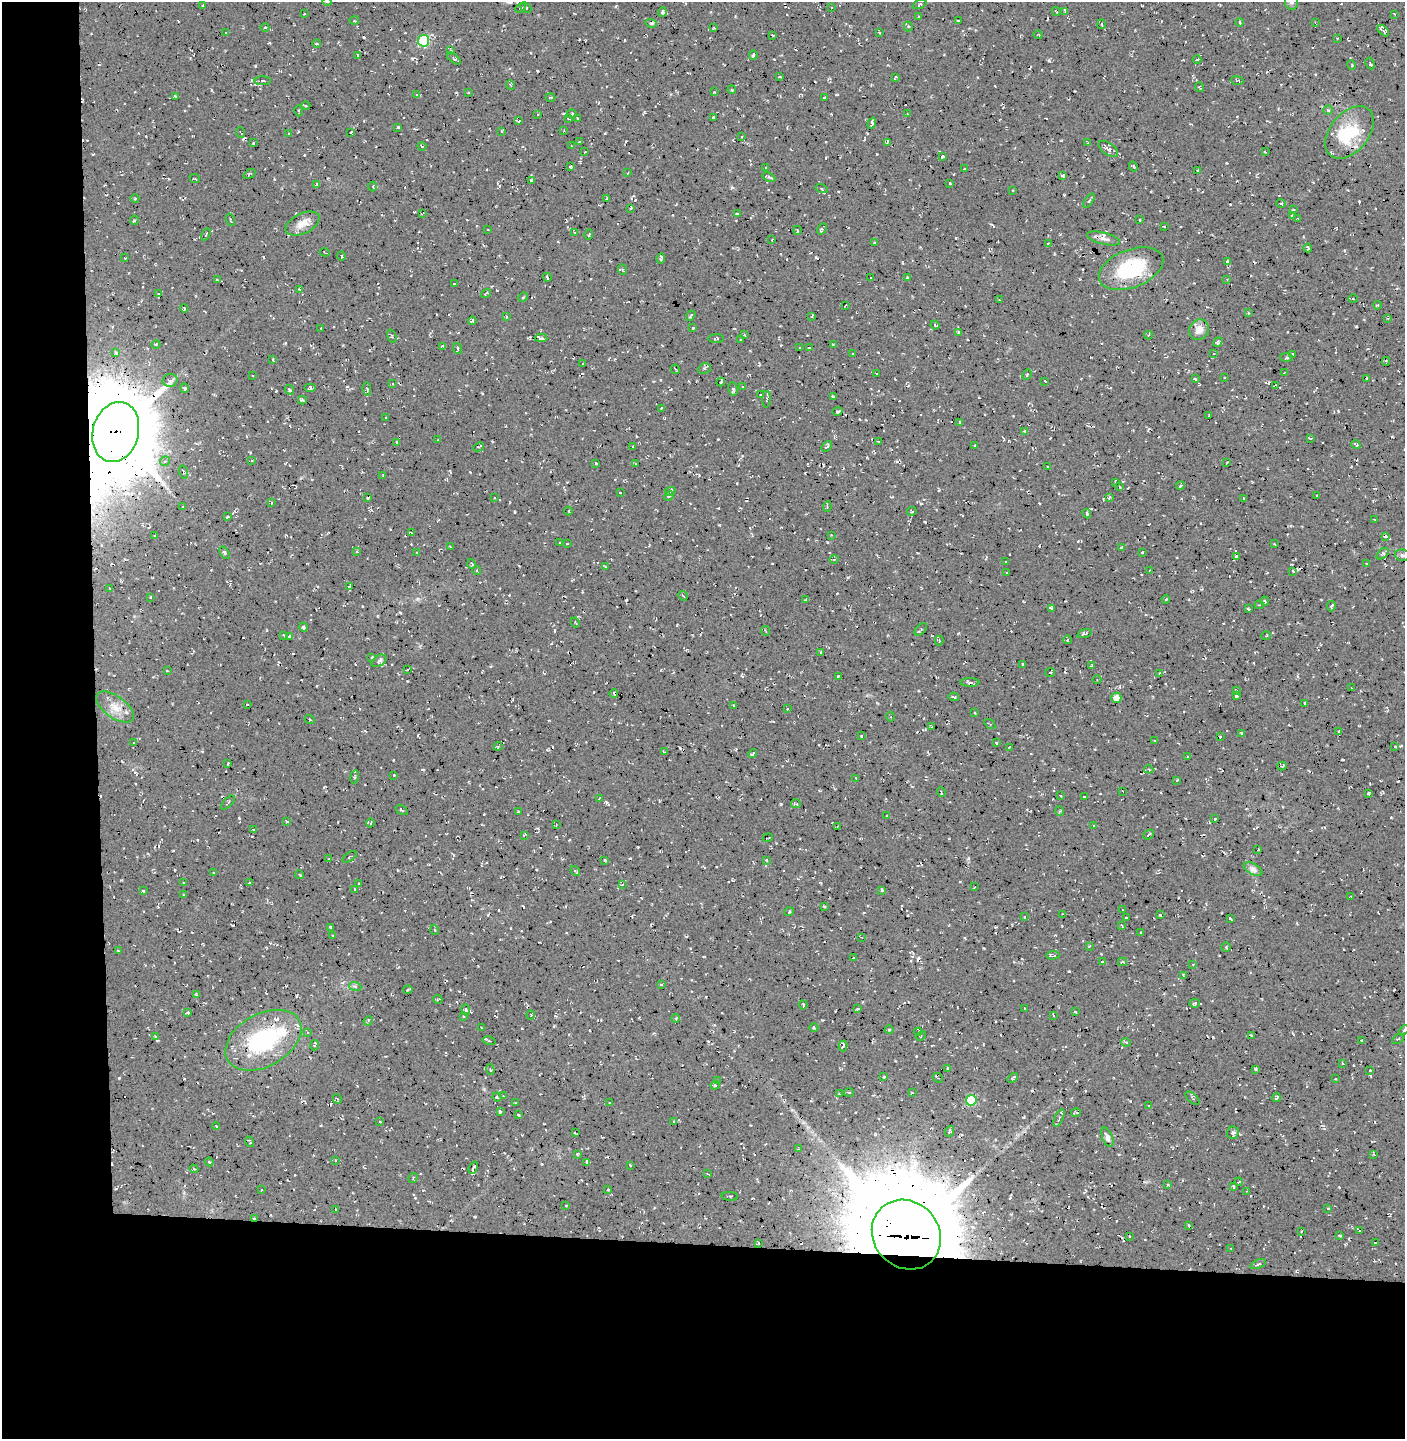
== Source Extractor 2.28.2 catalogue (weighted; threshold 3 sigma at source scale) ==
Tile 7 of 3 x 3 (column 1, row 3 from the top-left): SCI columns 181-1583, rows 1-1437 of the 4570 x 4319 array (HDU 1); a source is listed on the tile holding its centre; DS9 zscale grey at full resolution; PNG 1407 x 1441 px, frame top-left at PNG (2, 2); each listed source drawn as its Kron ellipse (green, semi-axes under 4 px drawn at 4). Shown black and unused: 19% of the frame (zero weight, under 3 of 4 exposures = <1% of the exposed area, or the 3 px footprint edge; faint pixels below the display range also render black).
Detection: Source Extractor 2.28.2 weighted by HDU 2 'WHT'; one run over the whole footprint, this tile lists its part. Background 0.0234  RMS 0.0058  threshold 0.0262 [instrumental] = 3 sigma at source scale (4.5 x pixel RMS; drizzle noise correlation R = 1.50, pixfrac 1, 0.0396/0.0396 arcsec/px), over >= 5 px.
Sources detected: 700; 1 inside a brighter object's white glare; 86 cosmic-ray / hot-pixel residue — neither listed nor drawn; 9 inside a brighter listed object's ellipse — not listed separately; of the other 604, all 500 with FLUX_AUTO >= 0.453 (the completeness limit of this list) listed and drawn (104 fainter detections not listed), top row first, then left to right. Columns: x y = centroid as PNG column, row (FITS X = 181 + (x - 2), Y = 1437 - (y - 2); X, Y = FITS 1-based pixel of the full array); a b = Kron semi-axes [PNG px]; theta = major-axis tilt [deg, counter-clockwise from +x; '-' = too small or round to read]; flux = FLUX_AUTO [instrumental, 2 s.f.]
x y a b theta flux
327 2 5 3 - 0.57
1291 2 8 6 -81 1.7
919 4 7 2 22 0.59
203 5 3 3 - 0.53
520 8 5 3 - 0.67
526 8 6 3 -40 0.9
832 8 3 2 - 0.47
1056 11 4 2 - 0.61
1065 11 3 3 - 0.79
662 12 4 3 - 2
304 14 2 2 - 0.61
1395 14 3 2 - 0.49
919 16 3 2 - 0.49
354 21 5 3 - 0.56
958 21 3 3 - 0.7
1240 22 4 4 - 1
651 23 6 3 -17 0.81
1315 23 4 2 - 0.74
1102 24 4 2 - 0.58
265 27 4 3 - 0.61
714 27 3 2 - 0.59
908 27 5 4 - 0.83
1383 31 7 3 -45 1
879 32 3 2 - 0.52
226 33 3 2 - 0.59
772 35 4 2 - 0.57
1038 35 4 3 - 0.5
1337 38 3 3 - 0.61
424 41 6 5 - 37
317 44 4 3 - 0.57
451 50 3 2 - 0.76
357 55 3 3 - 0.92
753 55 5 3 - 1
454 58 8 4 -38 0.98
1197 59 4 3 - 0.6
1370 64 6 3 -62 0.73
1352 65 5 3 - 0.52
779 77 3 3 - 0.5
895 77 4 2 - 0.74
263 81 8 4 -1 1.4
1237 81 6 3 -7 0.77
510 85 5 3 - 0.49
1199 87 5 3 - 0.56
732 90 4 3 - 0.52
468 92 3 2 - 0.57
714 92 3 2 - 0.47
417 95 4 4 - 0.79
175 96 3 3 - 0.8
551 97 5 2 - 0.52
824 98 4 2 - 0.66
306 106 4 3 - 0.5
1328 110 4 4 - 0.94
299 111 5 2 - 0.52
537 114 3 2 - 0.46
572 114 5 3 - 0.72
908 114 2 2 - 0.48
713 117 3 3 - 0.94
577 118 2 2 - 0.49
569 119 4 2 - 0.56
519 121 3 2 - 0.57
872 123 6 3 72 1.5
398 127 3 3 - 0.78
502 131 4 3 - 0.6
564 131 4 3 - 0.57
351 132 3 3 - 0.87
1350 132 30 19 50 27
241 133 5 2 - 0.53
289 133 3 2 - 0.51
742 137 3 3 - 0.49
579 142 3 3 - 1
888 142 4 3 - 0.99
253 143 3 3 - 0.72
1087 143 4 2 - 0.5
422 146 4 3 - 0.52
571 146 3 3 - 0.82
1108 149 11 6 -34 2.1
585 152 3 2 - 0.53
1265 152 3 2 - 0.57
942 156 3 3 - 1.3
1133 166 5 3 - 0.64
570 167 3 2 - 0.65
766 168 3 2 - 0.69
964 169 3 3 - 1.3
1197 170 3 2 - 0.85
628 173 3 2 - 0.58
249 174 6 2 34 0.72
1063 176 4 3 - 2
769 177 7 3 -26 1.5
195 178 5 2 - 0.45
532 180 3 3 - 1.2
317 184 3 3 - 1
950 184 3 3 - 0.95
373 186 5 2 - 0.47
821 188 6 3 -19 0.82
1013 190 3 2 - 0.55
607 198 3 3 - 0.64
135 199 4 3 - 0.48
1089 201 8 3 56 0.8
1281 203 5 3 - 0.52
631 208 3 3 - 0.5
1294 210 3 2 - 0.67
422 213 4 2 - 0.62
737 214 4 3 - 0.58
1292 215 4 3 - 0.67
1297 219 3 2 - 0.49
134 220 4 3 - 0.65
230 220 6 3 -72 0.96
1140 220 3 2 - 0.85
302 224 18 10 26 6
1164 226 3 2 - 0.63
822 229 6 3 59 1.4
488 230 3 2 - 0.8
797 230 4 2 - 0.49
575 232 3 2 - 0.75
206 234 6 2 61 0.66
589 235 5 3 - 0.54
1103 238 17 5 -14 2.8
772 240 3 2 - 0.51
874 243 3 3 - 1.1
1048 244 4 2 - 0.93
1308 248 4 2 - 0.7
325 252 5 2 - 0.48
341 256 5 3 - 0.62
125 258 2 2 - 0.52
661 258 5 3 - 1
1227 261 3 3 - 1.7
1131 269 34 19 21 41
623 270 5 3 - 0.53
547 277 4 2 - 0.76
871 278 3 3 - 0.89
907 278 3 3 - 1.2
1227 279 4 3 - 0.5
217 280 3 3 - 0.83
454 284 4 2 - 0.58
299 289 4 2 - 0.64
486 293 5 2 - 0.67
159 294 4 2 - 0.47
523 297 5 3 - 0.66
1353 299 5 3 - 0.71
1000 300 3 2 - 0.63
846 305 3 2 - 0.51
1377 305 4 3 - 0.65
184 308 4 3 - 0.56
1248 313 3 3 - 0.83
691 316 5 3 - 0.7
812 316 4 2 - 0.49
506 317 3 2 - 0.65
1388 318 3 2 - 0.74
472 320 4 3 - 1.1
935 325 4 3 - 0.53
321 328 3 2 - 0.51
693 328 3 3 - 1
1199 330 11 9 57 5.6
959 332 3 3 - 0.96
744 335 3 2 - 0.6
1149 335 4 2 - 0.6
392 336 7 4 -69 1.1
541 338 6 3 -3 1.6
716 339 8 3 1 0.78
740 340 3 2 - 0.69
1218 342 5 3 - 0.96
156 344 4 3 - 0.51
833 344 4 3 - 1.1
443 346 3 3 - 1
800 348 3 2 - 0.49
809 348 3 2 - 0.87
458 349 6 3 -71 0.7
116 353 3 3 - 1
852 354 3 3 - 1.3
1214 354 4 3 - 0.55
1293 354 3 2 - 0.65
1286 357 6 4 -3 0.92
273 359 3 2 - 0.49
1386 361 4 2 - 0.64
582 364 3 3 - 1.5
675 369 5 2 - 0.47
704 369 6 5 - 1.1
1284 372 3 2 - 0.55
876 373 3 2 - 0.54
1027 375 5 4 - 0.66
253 376 2 2 - 0.57
1224 377 2 2 - 0.48
1367 378 3 2 - 0.49
1195 379 3 3 - 0.61
170 380 7 6 - 2.7
1045 381 3 2 - 0.56
721 382 4 3 - 0.78
393 384 3 3 - 0.61
1276 385 2 2 - 0.51
742 387 3 3 - 0.57
185 388 5 4 - 1
311 388 6 3 0 1.7
367 389 7 3 -82 1.8
733 389 6 5 - 1.5
290 390 5 3 - 0.92
760 395 4 3 - 1.3
834 397 3 3 - 0.96
766 399 8 3 87 0.85
302 400 4 3 - 0.9
662 408 4 3 - 0.71
837 411 5 3 - 1.4
1209 416 3 2 - 0.53
386 417 3 2 - 0.46
960 422 3 2 - 0.57
1025 431 4 3 - 0.81
116 432 30 23 74 5400
1310 438 3 3 - 0.73
438 440 4 3 - 0.58
397 442 3 3 - 1.1
878 442 4 3 - 0.61
974 445 3 3 - 0.7
1356 445 5 2 - 0.89
633 446 3 2 - 0.47
826 446 6 3 45 1
479 447 5 2 - 0.66
165 461 5 5 - 0.98
252 461 3 2 - 0.6
596 463 3 3 - 1
1227 463 3 2 - 0.48
636 464 4 2 - 0.61
1048 467 3 2 - 0.8
183 472 7 3 -73 1.2
383 476 3 2 - 0.5
1115 482 3 2 - 0.86
1180 486 4 3 - 0.58
1120 487 4 3 - 0.6
670 491 5 3 - 0.73
620 492 2 2 - 0.51
1317 495 3 2 - 0.54
669 496 5 3 - 0.77
368 498 3 2 - 0.97
494 498 2 2 - 0.53
1109 498 4 3 - 0.55
1243 498 3 2 - 0.49
271 503 4 3 - 0.51
183 507 4 3 - 0.62
827 507 5 4 - 0.78
569 511 4 3 - 0.56
912 511 5 4 - 0.95
1087 514 5 4 - 1.3
227 517 3 2 - 0.54
1374 519 3 2 - 0.55
411 533 4 2 - 0.62
155 535 3 2 - 0.57
831 535 2 2 - 0.46
1385 536 4 2 - 0.98
560 543 3 3 - 0.54
567 544 3 2 - 0.8
1274 544 3 2 - 0.47
450 547 3 2 - 0.59
1121 547 4 3 - 0.59
357 552 4 3 - 0.62
417 552 3 3 - 0.58
224 553 7 4 -59 1.2
1142 553 3 3 - 0.89
1383 554 7 4 43 1.3
1402 555 7 5 -13 1.3
1236 556 4 3 - 0.67
834 559 4 3 - 0.57
1006 562 3 2 - 0.56
1367 563 4 3 - 0.49
472 564 5 3 - 0.58
605 567 3 2 - 0.57
477 570 4 4 - 0.72
1150 571 4 2 - 0.78
1293 571 3 3 - 0.57
1007 573 2 2 - 0.48
349 586 3 2 - 0.59
110 588 2 2 - 0.48
683 596 5 3 - 0.59
150 597 4 3 - 0.48
1166 599 4 3 - 0.53
806 600 4 2 - 0.67
1265 601 4 3 - 0.86
1259 605 4 3 - 0.56
1331 606 5 3 - 0.99
1051 608 4 4 - 1.4
1248 609 3 2 - 0.57
575 622 5 3 - 0.59
303 627 4 3 - 1.6
921 629 7 4 44 0.99
766 631 5 3 - 0.57
1084 634 7 3 18 1.5
284 635 3 2 - 0.48
289 636 3 2 - 0.63
1266 636 5 3 - 0.46
939 640 5 4 - 0.71
1067 640 4 3 - 0.55
821 652 3 3 - 0.49
372 657 4 3 - 1.1
379 661 8 5 33 1.5
1023 665 3 2 - 0.64
1091 666 3 2 - 0.47
407 670 3 2 - 0.52
167 671 3 2 - 0.47
1050 673 5 3 - 0.77
1159 673 3 2 - 0.66
838 676 3 2 - 0.54
1097 679 4 3 - 0.48
970 682 9 3 -1 1.2
1351 688 3 2 - 0.46
1236 691 3 2 - 0.86
614 693 4 2 - 0.54
1236 696 3 3 - 0.77
954 697 5 3 - 1
1116 698 5 5 - 6.5
1305 703 3 2 - 0.57
247 704 2 2 - 0.51
733 705 3 2 - 0.63
115 707 22 11 -36 7.6
788 709 3 2 - 0.66
974 713 3 2 - 0.54
891 717 4 3 - 0.61
310 720 5 3 - 0.6
990 724 6 3 -35 0.55
932 726 4 2 - 0.67
1339 732 3 3 - 0.99
1242 734 4 3 - 1
861 736 3 3 - 0.69
1220 736 3 2 - 0.68
1155 741 3 2 - 0.56
134 742 3 2 - 0.48
996 743 3 2 - 0.53
498 746 4 3 - 0.88
1395 746 2 2 - 0.57
1009 748 4 3 - 0.93
664 752 4 2 - 0.63
753 754 5 3 - 1.2
1188 756 3 3 - 0.84
228 763 3 2 - 0.48
1282 766 4 2 - 1.1
1149 769 4 3 - 0.76
394 775 3 2 - 0.48
355 777 6 3 81 0.72
856 778 3 2 - 0.6
1177 780 4 3 - 0.5
1123 791 3 2 - 0.58
941 792 5 2 - 0.76
1369 793 3 3 - 1.1
1061 795 3 2 - 0.86
1084 797 3 2 - 0.52
599 798 3 3 - 0.6
228 803 9 2 46 0.63
796 804 5 2 - 0.85
402 810 7 3 -33 0.7
518 811 3 3 - 0.49
1059 811 5 3 - 0.64
887 816 3 3 - 0.83
1215 819 3 2 - 0.6
286 821 4 3 - 1.3
371 823 4 2 - 0.61
556 825 3 2 - 0.47
1093 826 3 3 - 0.72
837 827 2 2 - 0.51
254 829 3 2 - 0.72
524 835 3 2 - 0.75
1149 835 5 2 - 0.75
768 838 5 2 - 0.59
1258 850 3 2 - 0.68
350 857 8 2 33 0.65
329 859 3 3 - 0.61
605 860 3 2 - 0.66
766 860 4 3 - 0.5
1253 869 10 5 -28 1.9
575 871 5 3 - 1.1
214 873 4 3 - 0.47
300 875 4 3 - 0.52
183 883 3 2 - 0.5
250 883 3 3 - 0.79
359 883 3 3 - 0.72
622 884 4 3 - 0.83
975 887 3 2 - 0.58
354 889 3 2 - 0.62
882 890 4 3 - 1.1
143 891 3 3 - 0.81
184 895 3 3 - 0.89
1351 896 3 3 - 0.77
824 906 3 2 - 0.59
1123 909 3 2 - 0.82
789 912 5 3 - 0.48
1063 914 4 2 - 0.62
1160 915 3 3 - 0.6
1025 917 3 2 - 1.1
1126 918 3 3 - 0.63
1230 919 4 2 - 1.1
1121 925 4 2 - 0.49
331 927 3 3 - 0.83
435 930 5 3 - 0.57
1141 933 3 3 - 0.62
333 936 3 3 - 0.75
861 937 3 2 - 0.64
1089 946 3 3 - 0.69
1226 947 5 4 - 0.73
118 951 3 2 - 0.48
1053 955 6 3 3 1.4
853 958 2 2 - 0.46
1102 962 4 3 - 0.79
1122 962 4 3 - 1.2
1193 964 2 2 - 0.49
1183 975 3 3 - 0.5
661 985 3 3 - 0.61
355 986 6 4 -19 1.1
408 990 5 3 - 0.93
196 994 4 2 - 0.47
438 999 4 2 - 0.72
1195 1003 5 3 - 0.9
803 1005 4 3 - 1
858 1009 3 2 - 0.75
1025 1009 3 2 - 0.46
466 1010 5 3 - 0.7
187 1012 3 2 - 0.64
1075 1012 3 2 - 0.6
531 1015 4 4 - 0.5
1053 1015 4 2 - 0.53
463 1016 2 2 - 0.55
676 1018 4 3 - 0.57
368 1021 5 4 - 0.92
481 1028 3 2 - 0.64
814 1028 4 3 - 0.49
889 1030 4 4 - 0.6
1404 1030 5 3 - 0.61
308 1032 4 3 - 0.93
918 1032 4 3 - 0.74
155 1036 2 2 - 0.51
921 1036 6 2 48 0.53
1251 1036 2 2 - 0.6
1398 1039 6 2 30 0.54
263 1040 41 26 30 58
489 1041 7 2 -12 0.5
1362 1041 3 3 - 1
1126 1042 5 3 - 0.6
315 1045 5 3 - 1.2
843 1046 5 3 - 1.1
1343 1063 4 2 - 0.48
948 1068 3 2 - 0.5
490 1069 5 3 - 0.62
1255 1069 3 3 - 1
1370 1070 3 3 - 0.64
884 1077 3 3 - 0.73
938 1078 5 2 - 0.69
1013 1078 6 3 36 0.84
1335 1079 3 2 - 1
717 1081 3 2 - 0.53
715 1085 4 4 - 0.65
849 1092 5 2 - 0.54
912 1093 3 2 - 0.46
840 1094 3 2 - 0.55
503 1096 3 3 - 0.47
497 1097 4 3 - 0.6
1192 1098 8 2 -42 0.57
1276 1098 4 2 - 0.87
337 1099 5 3 - 0.67
971 1100 5 5 - 31
515 1102 3 2 - 0.56
609 1103 3 2 - 0.57
1149 1106 3 2 - 0.54
500 1111 3 3 - 0.88
1076 1113 5 2 - 0.65
518 1115 3 2 - 0.71
1059 1118 9 2 65 1.1
379 1122 3 2 - 0.93
674 1122 3 2 - 0.92
216 1126 4 2 - 0.47
949 1131 5 3 - 1.1
575 1133 4 2 - 0.64
1233 1133 6 6 - 1.7
1107 1137 10 5 -68 2.8
250 1142 5 3 - 0.95
798 1149 3 3 - 0.48
578 1154 3 3 - 0.86
1373 1154 3 2 - 0.59
336 1161 3 2 - 0.47
209 1162 4 3 - 0.65
586 1162 4 3 - 1.1
630 1165 3 2 - 0.59
473 1168 6 2 67 1.2
194 1169 4 3 - 0.58
707 1174 3 2 - 0.58
413 1178 5 2 - 0.51
1239 1182 4 2 - 0.49
1168 1185 3 3 - 0.97
1233 1186 3 3 - 0.52
608 1189 3 2 - 0.8
261 1190 4 3 - 0.58
1247 1191 3 2 - 0.5
730 1196 8 2 -5 0.64
566 1206 2 2 - 0.55
1328 1208 3 3 - 0.82
336 1209 3 2 - 0.48
254 1218 3 2 - 0.54
1188 1225 3 3 - 0.74
1301 1231 3 2 - 0.71
1360 1231 2 2 - 0.52
906 1235 37 32 -47 11000
1340 1235 4 3 - 0.7
1129 1237 3 3 - 1.1
758 1243 4 3 - 0.5
1375 1243 3 2 - 0.59
1231 1248 3 2 - 0.45
1258 1264 8 3 22 1
Overlapping masked pixels (flux is a lower limit): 4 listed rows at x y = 1048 244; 116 432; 254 1218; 906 1235
Isophote crosses this tile's border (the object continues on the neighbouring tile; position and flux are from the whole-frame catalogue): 3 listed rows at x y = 327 2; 1291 2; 1404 1030
Unlisted compact peaks at least as high as the median listed source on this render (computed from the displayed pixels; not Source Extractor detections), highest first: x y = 119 1078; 1069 971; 1049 61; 781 804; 607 803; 515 512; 968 858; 822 1020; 719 525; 400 613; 470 472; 827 542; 407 681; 732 188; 897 461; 1080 279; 718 439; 285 343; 877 154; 415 1198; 939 490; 605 133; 1391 817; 792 1110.